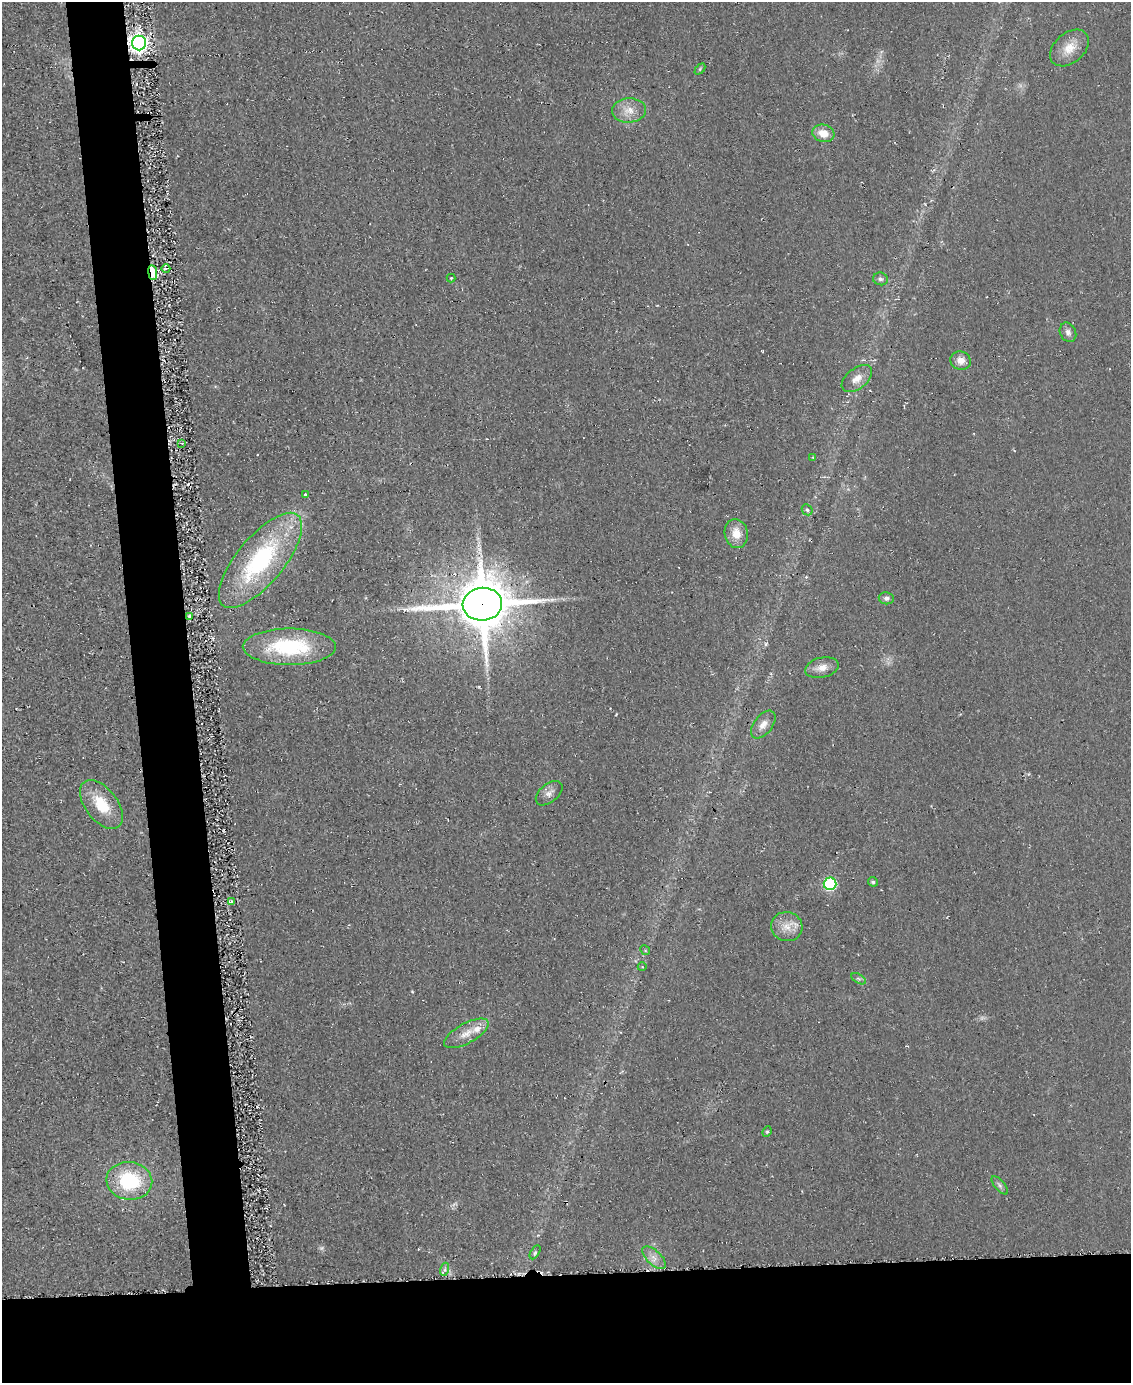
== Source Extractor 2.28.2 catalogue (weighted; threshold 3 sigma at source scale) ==
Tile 11 of 4 x 3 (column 3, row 3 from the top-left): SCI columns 2271-3399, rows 175-1555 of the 4559 x 4551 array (HDU 1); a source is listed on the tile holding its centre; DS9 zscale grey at full resolution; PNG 1133 x 1385 px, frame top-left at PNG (2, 2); each listed source drawn as its Kron ellipse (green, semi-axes under 4 px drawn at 4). Shown black and unused: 13% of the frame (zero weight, under 2 of 3 exposures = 3% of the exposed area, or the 3 px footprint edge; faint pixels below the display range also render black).
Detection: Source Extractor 2.28.2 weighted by HDU 2 'WHT'; one run over the whole footprint, this tile lists its part. Background 0.047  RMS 0.013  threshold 0.0597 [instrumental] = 3 sigma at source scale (4.5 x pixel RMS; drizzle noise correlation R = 1.50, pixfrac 1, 0.05/0.05 arcsec/px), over >= 5 px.
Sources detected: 45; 1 too faint to see at this stretch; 3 cosmic-ray / hot-pixel residue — neither listed nor drawn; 1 inside a brighter listed object's ellipse — not listed separately; the other 40 listed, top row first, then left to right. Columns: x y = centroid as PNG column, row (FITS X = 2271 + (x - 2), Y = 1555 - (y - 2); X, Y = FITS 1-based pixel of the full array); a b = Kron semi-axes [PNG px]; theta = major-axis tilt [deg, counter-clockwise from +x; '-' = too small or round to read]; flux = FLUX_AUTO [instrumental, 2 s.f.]
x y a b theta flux
139 43 7 7 - 790
1069 48 22 15 41 22
700 69 6 4 47 1.8
629 110 17 12 4 18
823 133 11 8 -16 18
166 269 4 3 - 2.5
153 273 7 4 -83 120
451 278 4 4 - 1.5
880 279 7 6 - 3.3
1068 332 10 8 -64 6
961 361 10 9 - 11
857 379 17 10 38 13
182 443 3 2 - 1.5
813 457 4 3 - 1.3
305 494 4 3 - 5
807 510 6 5 - 2.5
736 534 14 11 -81 19
260 560 59 23 50 180
886 598 8 6 -8 4.2
482 604 20 16 5 7200
190 616 3 3 - 17
289 647 46 18 0 110
822 667 17 10 13 13
763 725 16 9 52 11
549 793 15 9 40 8.7
101 804 28 16 -53 43
873 882 5 4 - 2.8
830 884 6 6 - 150
232 902 4 3 - 10
787 927 16 14 -15 18
645 950 5 4 - 1.7
642 967 4 3 - 1.1
859 979 8 4 -30 2.5
466 1033 25 10 29 19
767 1132 5 4 - 1.9
129 1181 23 19 -8 92
1000 1185 11 5 -50 3.8
535 1252 8 4 58 2.3
654 1258 14 7 -43 9.4
445 1269 7 4 73 3.3
Overlapping masked pixels (flux is a lower limit): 4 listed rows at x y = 139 43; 153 273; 482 604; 190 616